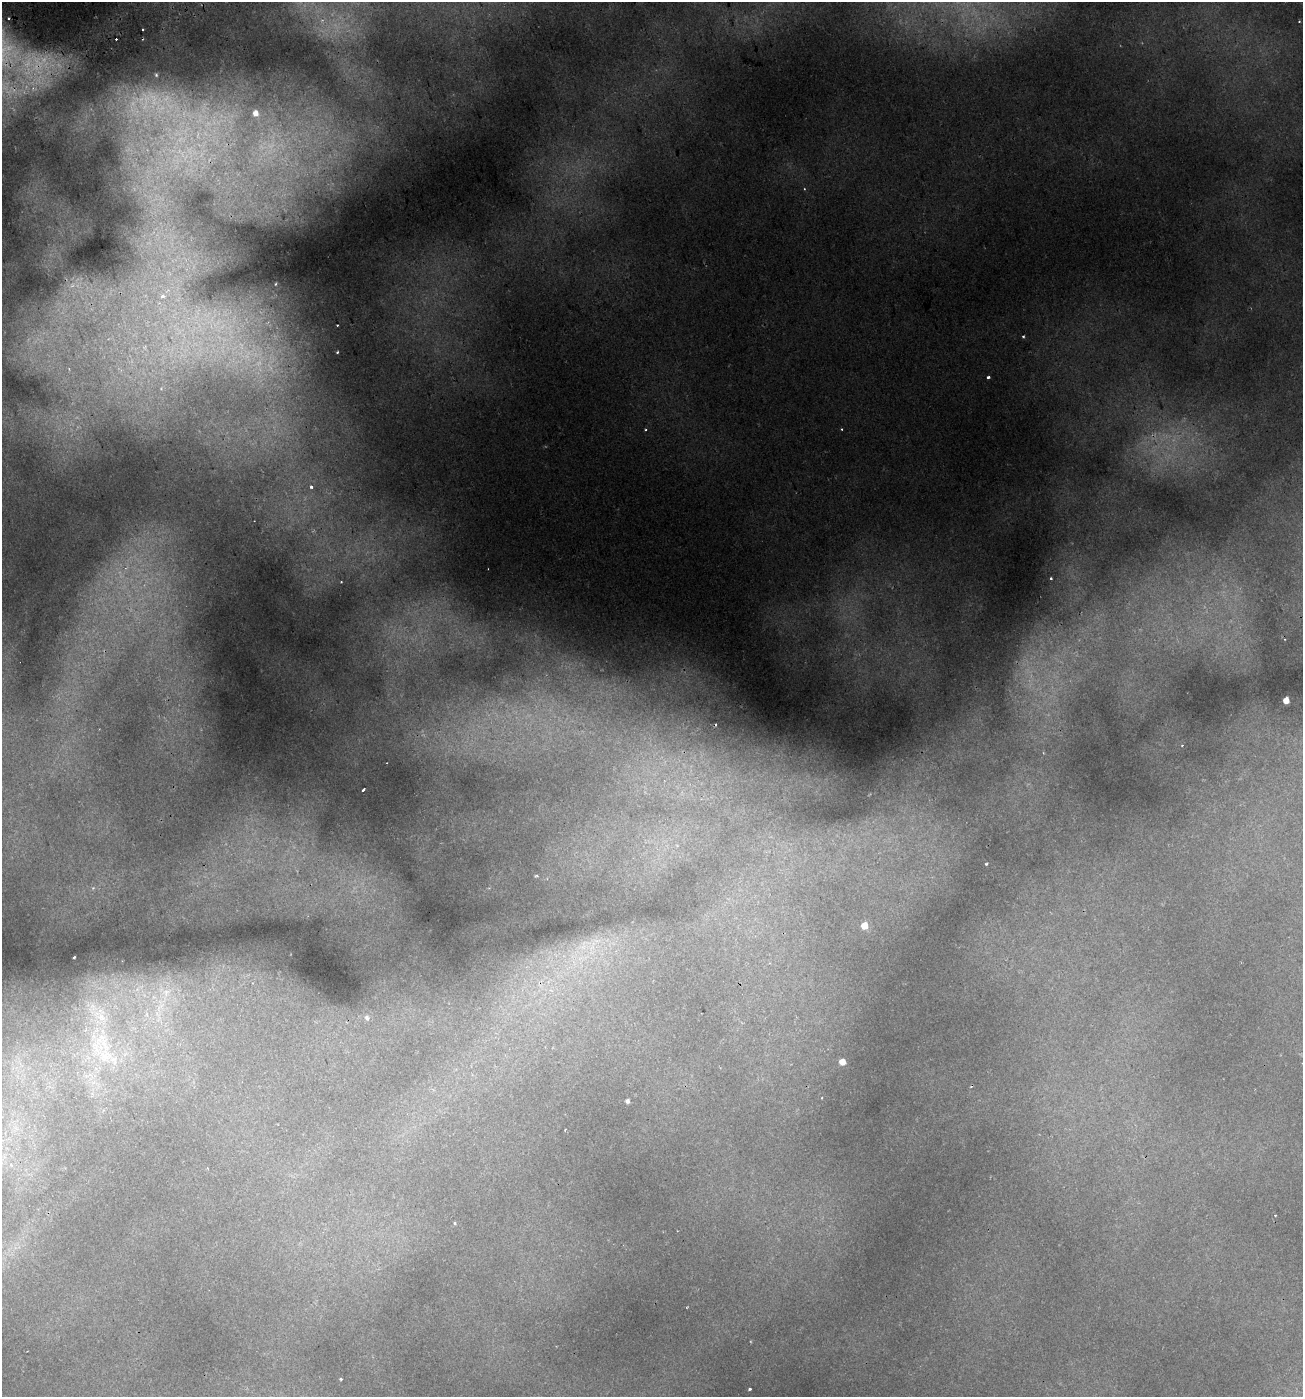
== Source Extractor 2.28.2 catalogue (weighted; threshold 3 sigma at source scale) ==
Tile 11 of 4 x 4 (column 3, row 3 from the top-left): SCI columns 2712-4012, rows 1455-2849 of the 5479 x 5695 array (HDU 1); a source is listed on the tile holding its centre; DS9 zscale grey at full resolution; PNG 1305 x 1399 px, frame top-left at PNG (2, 2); no overlay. Shown black and unused: <1% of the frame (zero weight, under 2 of 3 exposures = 3% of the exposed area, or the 3 px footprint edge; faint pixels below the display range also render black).
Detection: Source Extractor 2.28.2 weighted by HDU 2 'WHT'; one run over the whole footprint, this tile lists its part. Background 0.0307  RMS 0.0042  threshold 0.0189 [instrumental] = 3 sigma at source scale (4.5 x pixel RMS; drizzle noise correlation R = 1.50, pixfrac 1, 0.0396/0.0396 arcsec/px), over >= 5 px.
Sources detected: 56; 9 too faint to see at this stretch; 6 cosmic-ray / hot-pixel residue — not listed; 5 inside a brighter listed object's ellipse — not listed separately; the other 36 listed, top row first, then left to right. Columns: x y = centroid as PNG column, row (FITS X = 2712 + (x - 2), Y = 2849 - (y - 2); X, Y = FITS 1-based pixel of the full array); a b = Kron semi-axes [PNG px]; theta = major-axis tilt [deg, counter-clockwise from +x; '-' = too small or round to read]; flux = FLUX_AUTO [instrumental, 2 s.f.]
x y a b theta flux
1299 22 4 2 - 0.36
142 29 3 3 - 0.77
152 104 110 55 1 140
804 189 4 3 - 0.37
275 284 3 2 - 0.26
162 296 6 5 - 2.1
337 325 2 2 - 0.41
1023 336 4 3 - 0.68
337 352 3 2 - 0.49
988 377 3 3 - 1.6
645 430 4 3 - 0.57
311 487 4 3 - 1.4
1051 578 3 3 - 0.55
341 582 3 2 - 0.33
1286 701 5 4 - 5.5
1182 745 3 3 - 0.45
364 790 3 3 - 3.8
986 864 3 3 - 0.47
537 876 4 3 - 0.57
93 888 5 5 - 0.57
864 926 5 5 - 7.3
593 943 8 5 -72 1.7
583 947 11 7 0 3.5
74 958 3 3 - 1.1
137 989 8 6 46 2.4
166 994 32 13 71 15
93 1008 31 16 -71 18
367 1018 6 5 - 1.4
105 1044 30 11 -71 13
842 1062 5 5 - 5.4
627 1101 4 4 - 1.5
565 1129 2 2 - 0.25
11 1165 6 5 - 0.8
455 1223 4 3 - 0.63
341 1379 3 3 - 0.78
750 1389 3 3 - 0.88
Overlapping masked pixels (flux is a lower limit): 1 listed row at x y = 152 104